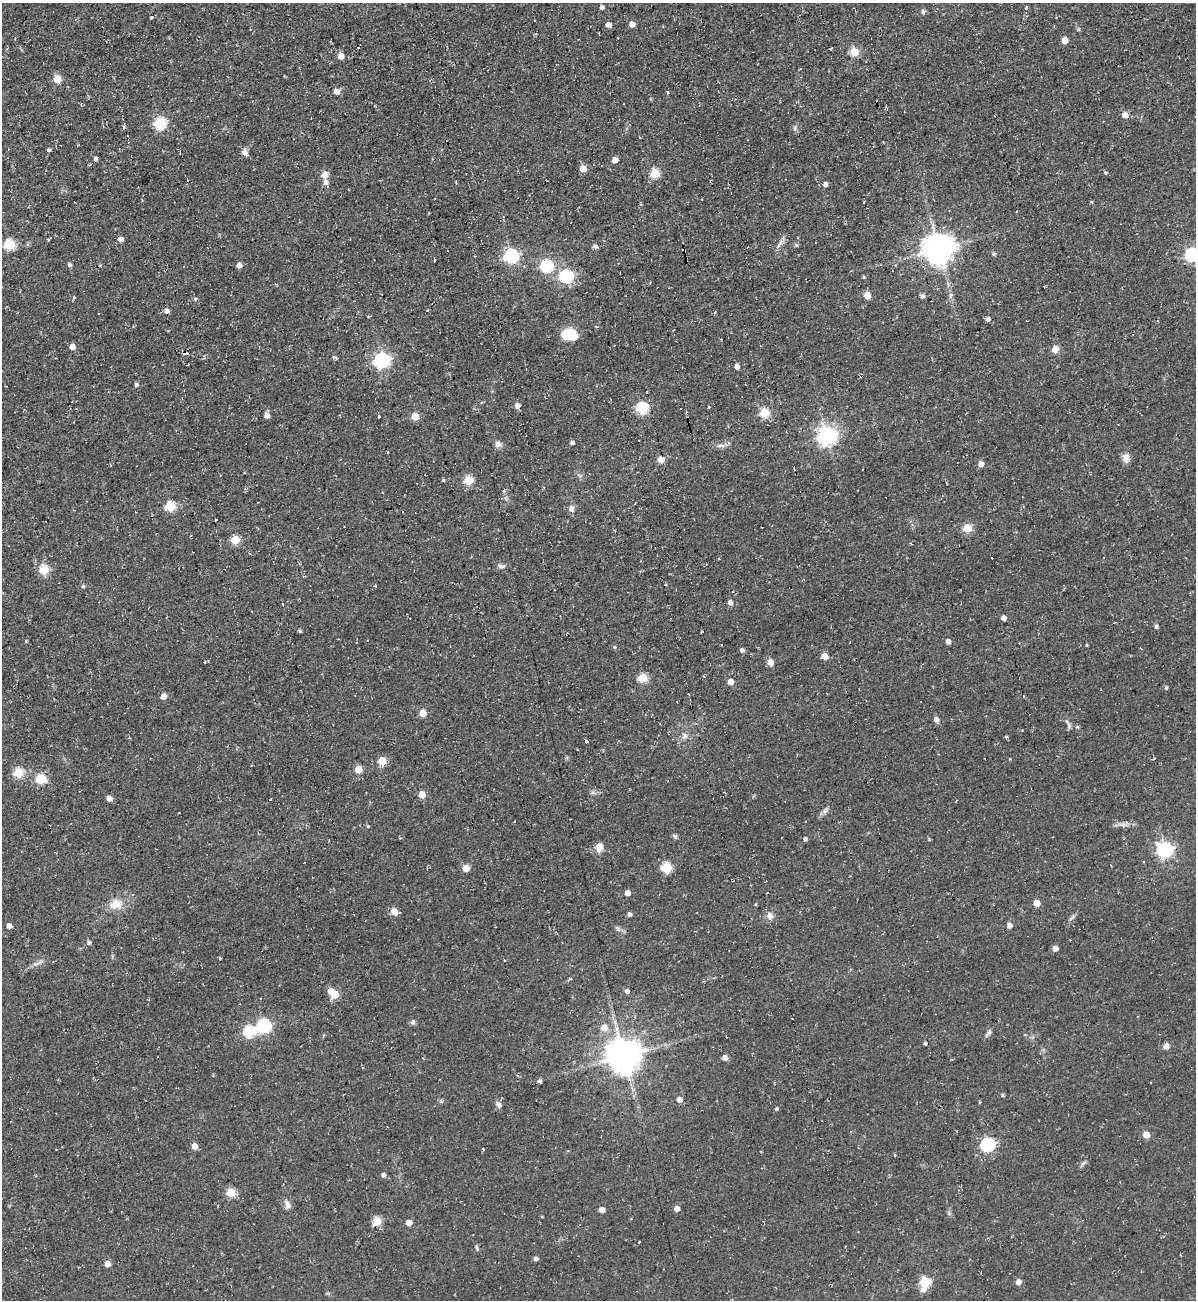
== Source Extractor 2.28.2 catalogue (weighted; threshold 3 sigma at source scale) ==
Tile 11 of 4 x 4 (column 3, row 3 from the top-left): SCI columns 2647-3840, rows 1334-2631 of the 5180 x 5227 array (HDU 1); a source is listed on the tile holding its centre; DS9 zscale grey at full resolution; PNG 1198 x 1302 px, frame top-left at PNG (2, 3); no overlay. Shown black and unused: <1% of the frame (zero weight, under 2 of 3 exposures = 2% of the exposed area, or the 3 px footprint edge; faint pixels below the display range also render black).
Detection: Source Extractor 2.28.2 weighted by HDU 2 'WHT'; one run over the whole footprint, this tile lists its part. Background 0.0433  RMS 0.0078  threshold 0.0349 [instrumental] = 3 sigma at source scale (4.5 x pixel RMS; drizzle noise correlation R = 1.50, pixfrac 1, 0.05/0.05 arcsec/px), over >= 5 px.
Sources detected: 169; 4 cosmic-ray / hot-pixel residue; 1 long thin detection or spike segment (spike, bleed or trail) — not listed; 2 inside a brighter listed object's ellipse — not listed separately; the other 162 listed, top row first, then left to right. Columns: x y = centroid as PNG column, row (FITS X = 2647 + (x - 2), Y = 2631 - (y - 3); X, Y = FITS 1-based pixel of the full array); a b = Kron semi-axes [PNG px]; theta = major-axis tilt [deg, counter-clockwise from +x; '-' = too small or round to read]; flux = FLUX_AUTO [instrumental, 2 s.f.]
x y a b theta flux
602 7 5 4 - 2.3
1026 7 4 3 - 0.74
923 12 7 5 90 1.4
152 18 3 3 - 1.3
632 24 4 4 - 7.1
608 25 5 4 - 5.3
1079 29 6 3 71 0.81
1064 40 5 5 - 8.8
831 48 4 2 - 1.1
854 52 5 5 - 29
341 56 6 5 - 6.7
57 79 5 5 - 15
336 92 6 5 - 4.8
668 92 4 3 - 0.9
1125 115 5 5 - 6.6
160 123 6 6 - 82
124 127 5 5 - 1.3
795 128 7 4 89 1.4
49 150 4 4 - 1.5
244 152 9 7 80 3.5
95 159 4 4 - 1.9
615 160 5 4 - 7.1
583 169 5 5 - 9.8
655 173 5 5 - 39
1105 173 5 4 - 0.97
325 175 10 8 31 4.4
825 184 6 5 - 2.6
120 239 5 5 - 4
779 244 14 4 53 3
9 245 6 5 - 58
796 245 6 3 -71 0.9
595 246 7 5 -27 2
938 249 9 9 - 1200
994 254 5 4 - 1.3
1191 255 6 6 - 120
511 256 6 6 - 140
69 265 5 4 - 1.7
100 265 5 3 - 0.63
239 265 5 5 - 3.6
546 266 6 6 - 88
566 276 6 6 - 110
867 295 5 5 - 12
950 295 8 4 80 1.8
922 296 5 5 - 2.2
74 297 5 4 - 0.81
195 299 5 4 - 1.3
167 311 6 5 - 2.8
988 319 5 4 - 2.6
570 334 16 12 -11 17
72 347 5 5 - 6.1
1055 349 5 5 - 11
186 353 7 4 0 2.2
381 360 7 6 - 210
737 367 4 4 - 4.8
136 385 5 4 - 1.6
517 406 5 5 - 4.6
709 407 3 3 - 0.77
642 408 6 6 - 69
764 413 6 5 - 28
267 415 5 5 - 4.1
379 416 3 3 - 5.2
415 416 5 5 - 19
827 436 7 7 - 360
572 443 4 4 - 2.2
498 444 9 7 -11 3
1126 458 13 8 -81 4.8
661 460 5 5 - 12
981 464 5 5 - 5.3
443 480 4 4 - 1
469 480 5 5 - 35
170 506 5 5 - 47
571 508 10 7 -85 3
967 528 5 5 - 27
235 539 5 5 - 27
501 566 11 5 -9 2.4
44 570 5 5 - 38
83 586 5 4 - 1.3
730 603 5 5 - 3.6
1003 618 4 4 - 4.5
1156 626 6 4 -76 1.4
300 631 5 4 - 0.94
702 632 3 2 - 1.2
26 641 4 4 - 0.71
948 641 4 4 - 3.8
1087 645 5 3 - 0.64
742 650 5 4 - 2.2
825 656 5 5 - 8.8
770 662 6 5 - 6.7
643 678 5 5 - 35
731 682 5 4 - 7.6
1166 688 5 4 - 1.3
164 696 5 4 - 8.1
422 713 5 5 - 14
936 719 5 5 - 3.9
1068 724 15 4 -62 2.4
685 736 9 7 65 2.8
1006 737 4 4 - 0.85
586 741 3 3 - 1.9
382 761 5 5 - 23
358 769 5 5 - 13
18 773 5 5 - 41
41 779 6 6 - 35
422 795 5 5 - 13
109 798 5 4 - 5.4
825 811 8 6 45 2.2
1123 824 8 5 -11 2.6
367 826 5 3 - 0.65
675 836 8 5 -37 1.4
805 839 4 3 - 1.8
929 840 5 3 - 0.76
599 848 10 8 81 6.3
1165 850 7 6 - 210
466 868 7 7 - 5.5
667 868 5 5 - 49
627 893 4 4 - 5.7
1037 903 5 4 - 9.2
116 904 18 13 13 11
394 912 8 7 - 5.2
629 914 5 4 - 2.3
770 915 9 7 -50 3.8
1073 916 9 4 45 1.8
1009 925 5 5 - 4.3
9 926 4 4 - 4.6
89 943 5 5 - 1.5
1055 948 4 4 - 5.9
220 958 3 3 - 0.71
40 962 13 5 28 3.2
627 991 5 5 - 2.8
334 994 6 5 - 25
413 1022 6 6 - 1.6
264 1025 6 6 - 120
604 1027 6 6 - 8.5
249 1031 6 6 - 63
989 1032 11 5 55 2.2
925 1044 4 3 - 0.94
1166 1046 9 7 46 2.6
624 1056 10 9 - 1800
725 1058 5 5 - 5.1
539 1081 5 4 - 1.8
1002 1095 5 4 - 1.3
679 1100 5 5 - 5.2
498 1104 9 6 -65 2.6
777 1109 4 4 - 1.2
1146 1135 5 4 - 11
987 1145 6 6 - 120
194 1146 5 5 - 7.4
483 1149 4 3 - 0.7
895 1155 5 3 - 0.62
1083 1163 10 4 42 1.6
383 1175 5 5 - 2.5
231 1193 5 5 - 30
288 1205 10 6 -69 3.6
677 1209 5 5 - 4.8
601 1210 5 5 - 5
377 1221 5 5 - 24
409 1223 4 4 - 8
639 1242 3 2 - 0.54
477 1248 7 4 -88 1.2
536 1259 4 4 - 2.5
107 1264 4 4 - 7.9
925 1282 7 5 76 43
1018 1282 5 5 - 5.7
Overlapping masked pixels (flux is a lower limit): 1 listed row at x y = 186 353
Isophote crosses this tile's border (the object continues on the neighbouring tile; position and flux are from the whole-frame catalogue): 1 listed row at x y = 1191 255